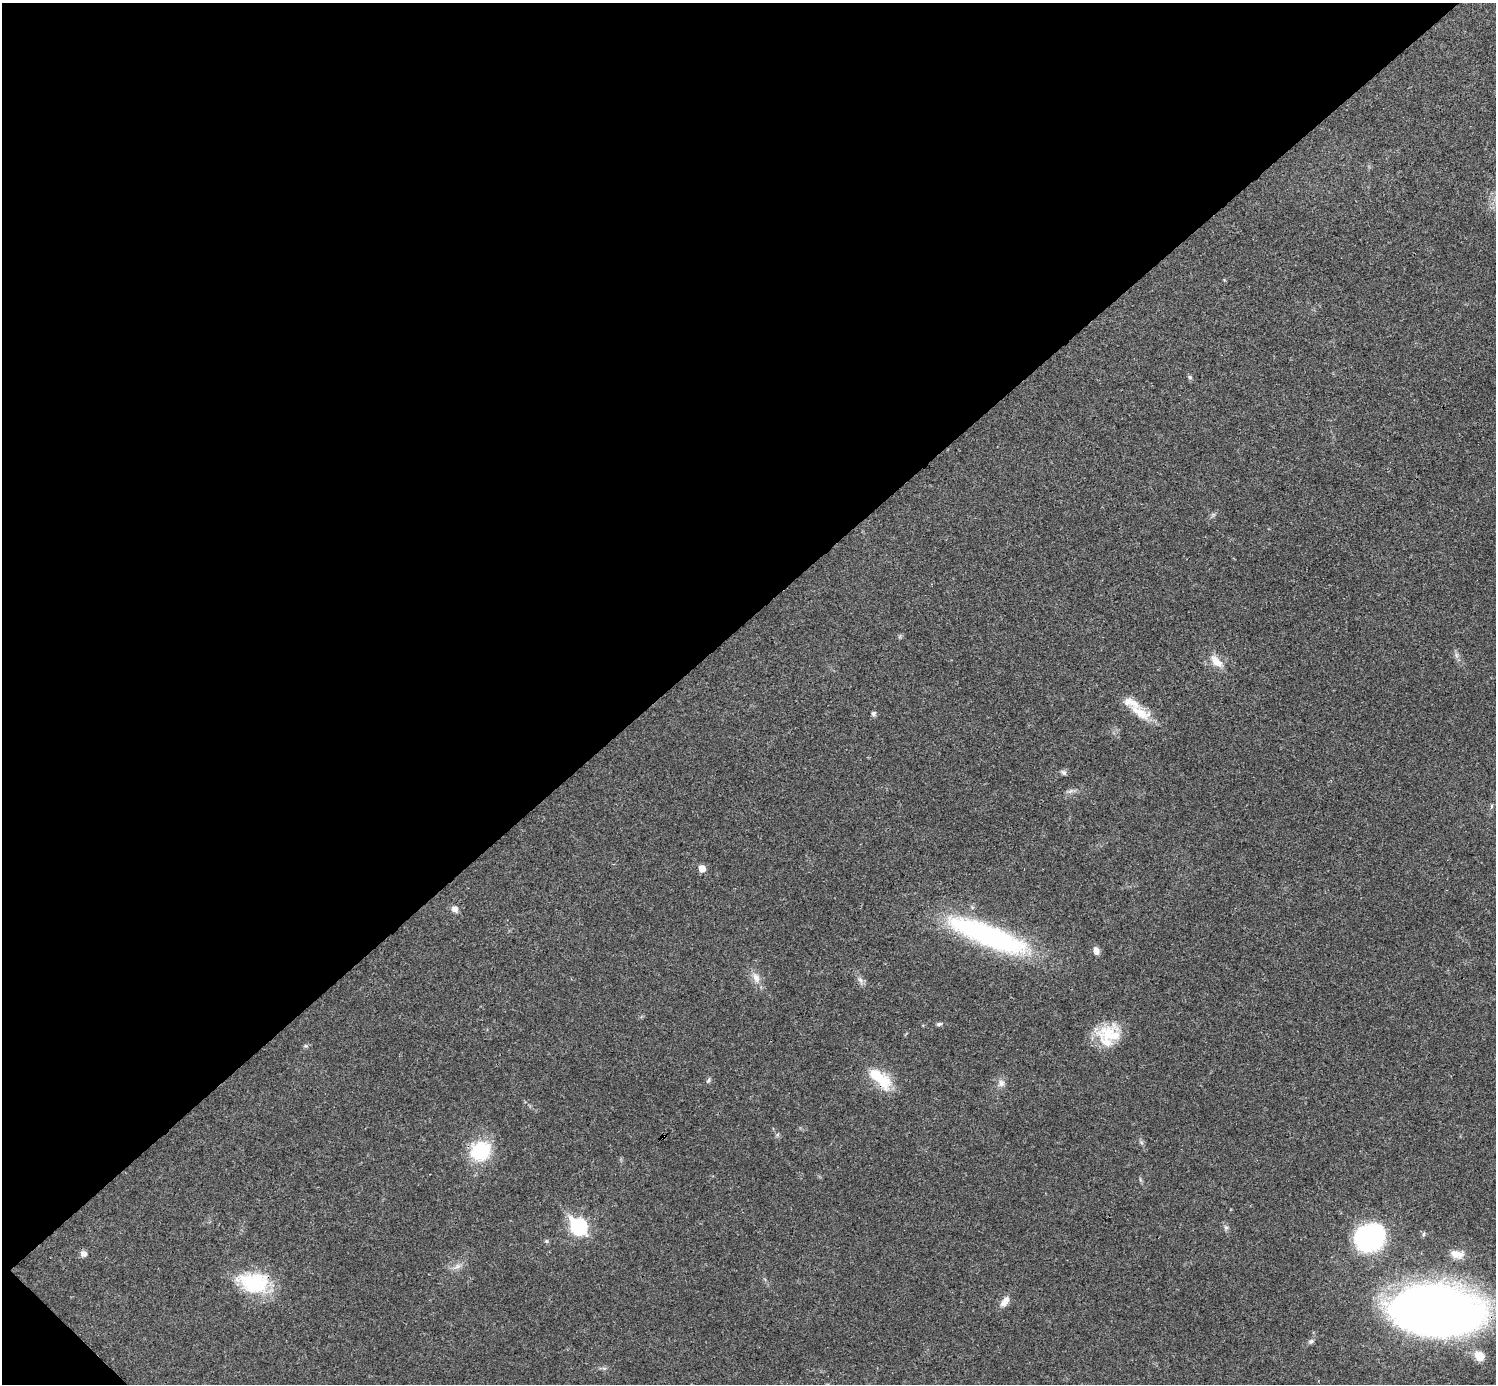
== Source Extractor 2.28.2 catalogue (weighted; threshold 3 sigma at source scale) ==
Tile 5 of 4 x 4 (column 1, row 2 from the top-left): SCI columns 1-1494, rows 2920-4301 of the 5981 x 5981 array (HDU 1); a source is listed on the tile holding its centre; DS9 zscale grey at full resolution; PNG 1498 x 1386 px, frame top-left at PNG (2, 3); no overlay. Shown black and unused: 45% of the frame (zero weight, under 3 of 4 exposures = <1% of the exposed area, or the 3 px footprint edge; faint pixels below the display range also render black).
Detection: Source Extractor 2.28.2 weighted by HDU 2 'WHT'; one run over the whole footprint, this tile lists its part. Background 0.021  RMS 0.0022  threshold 0.00995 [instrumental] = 3 sigma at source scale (4.5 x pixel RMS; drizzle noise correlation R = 1.50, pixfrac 1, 0.05/0.05 arcsec/px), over >= 5 px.
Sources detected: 37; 1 cosmic-ray / hot-pixel residue — not listed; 2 inside a brighter listed object's ellipse — not listed separately; the other 34 listed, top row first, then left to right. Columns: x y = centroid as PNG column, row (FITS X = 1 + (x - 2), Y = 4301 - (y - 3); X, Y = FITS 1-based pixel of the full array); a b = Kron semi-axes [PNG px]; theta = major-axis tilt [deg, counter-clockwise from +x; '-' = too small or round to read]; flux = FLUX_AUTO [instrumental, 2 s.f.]
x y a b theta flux
1190 377 6 5 - 0.37
1456 655 7 4 -90 0.57
1216 662 19 10 -43 2.8
873 713 5 5 - 0.59
1141 713 33 12 -32 4.9
1064 773 8 6 -43 0.55
1070 791 8 5 44 0.63
702 868 5 5 - 2.5
455 909 9 8 - 1.1
988 935 96 23 -21 43
1096 951 10 7 -72 1.1
756 977 15 9 -70 1.9
860 980 9 6 -49 0.88
939 1024 8 5 15 0.49
1111 1035 35 22 -12 8.2
305 1046 6 5 - 0.37
878 1077 32 13 -41 9
708 1080 8 5 59 0.44
1001 1083 10 9 - 1.2
777 1135 6 4 71 0.33
480 1151 23 19 21 13
578 1227 9 7 -47 48
1226 1228 8 6 -90 0.56
1424 1234 6 4 71 0.32
1369 1238 20 17 11 55
547 1241 6 5 - 0.36
84 1254 8 7 - 1
1457 1254 19 10 -8 2.4
457 1266 12 5 25 1.1
254 1282 40 26 -8 13
1005 1302 15 8 54 1.7
1434 1310 58 31 -5 340
1311 1341 8 6 25 0.56
1479 1356 15 11 -45 2.7
Overlapping masked pixels (flux is a lower limit): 2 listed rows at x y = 878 1077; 1434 1310